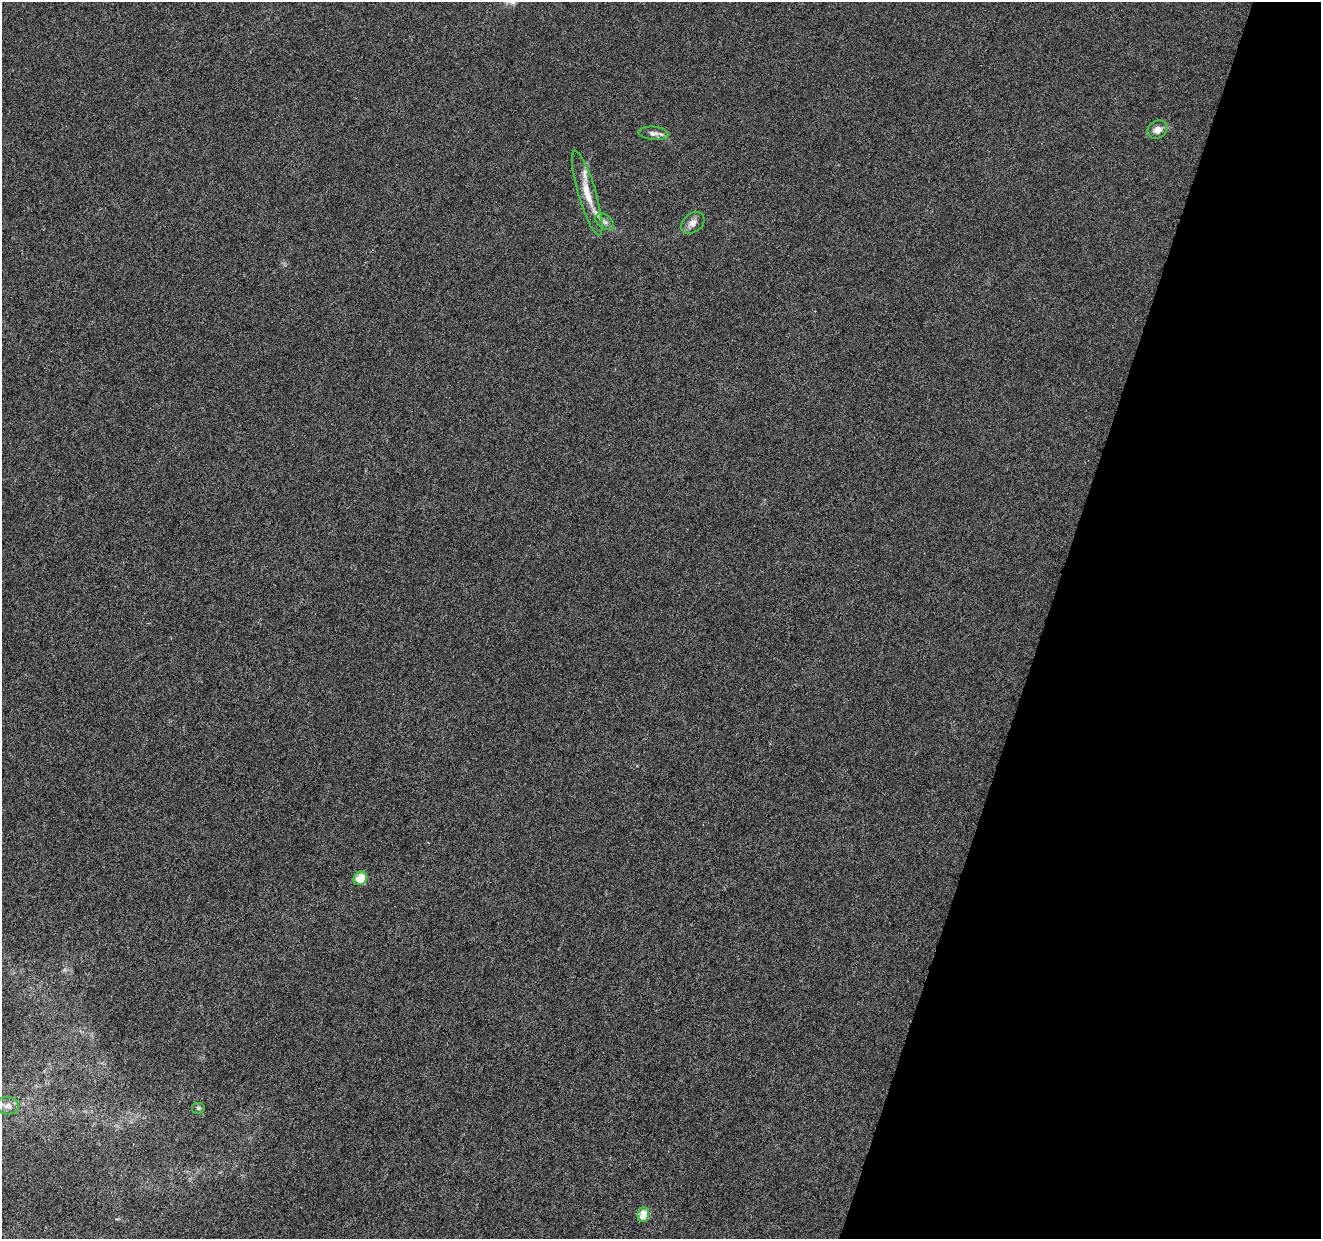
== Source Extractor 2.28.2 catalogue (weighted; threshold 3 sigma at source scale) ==
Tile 8 of 4 x 4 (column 4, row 2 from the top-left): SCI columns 3964-5282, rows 2757-3993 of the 5282 x 5449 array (HDU 1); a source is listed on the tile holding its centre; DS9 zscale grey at full resolution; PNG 1323 x 1241 px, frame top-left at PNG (2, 2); each listed source drawn as its Kron ellipse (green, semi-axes under 4 px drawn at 4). Shown black and unused: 21% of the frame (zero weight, under 3 of 6 exposures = <1% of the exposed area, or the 3 px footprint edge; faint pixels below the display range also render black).
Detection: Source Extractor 2.28.2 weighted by HDU 2 'WHT'; one run over the whole footprint, this tile lists its part. Background 6.64e-04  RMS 0.0022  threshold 0.00885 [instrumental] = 3 sigma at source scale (4.09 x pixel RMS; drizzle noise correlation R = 1.36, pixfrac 0.8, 0.0396/0.0396 arcsec/px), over >= 5 px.
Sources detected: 9; all 9 listed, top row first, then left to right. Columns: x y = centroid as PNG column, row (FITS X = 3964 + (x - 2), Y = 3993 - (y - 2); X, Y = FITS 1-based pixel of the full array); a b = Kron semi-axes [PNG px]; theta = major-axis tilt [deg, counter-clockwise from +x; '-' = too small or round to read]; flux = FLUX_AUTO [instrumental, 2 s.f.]
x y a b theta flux
1157 130 10 8 30 1.6
653 133 15 6 -5 1
587 193 44 9 -73 4.2
604 222 10 7 -39 0.82
693 223 13 9 38 1.3
360 878 7 6 - 3.7
8 1106 11 8 -8 1.1
198 1108 7 6 - 0.38
643 1214 7 5 82 3